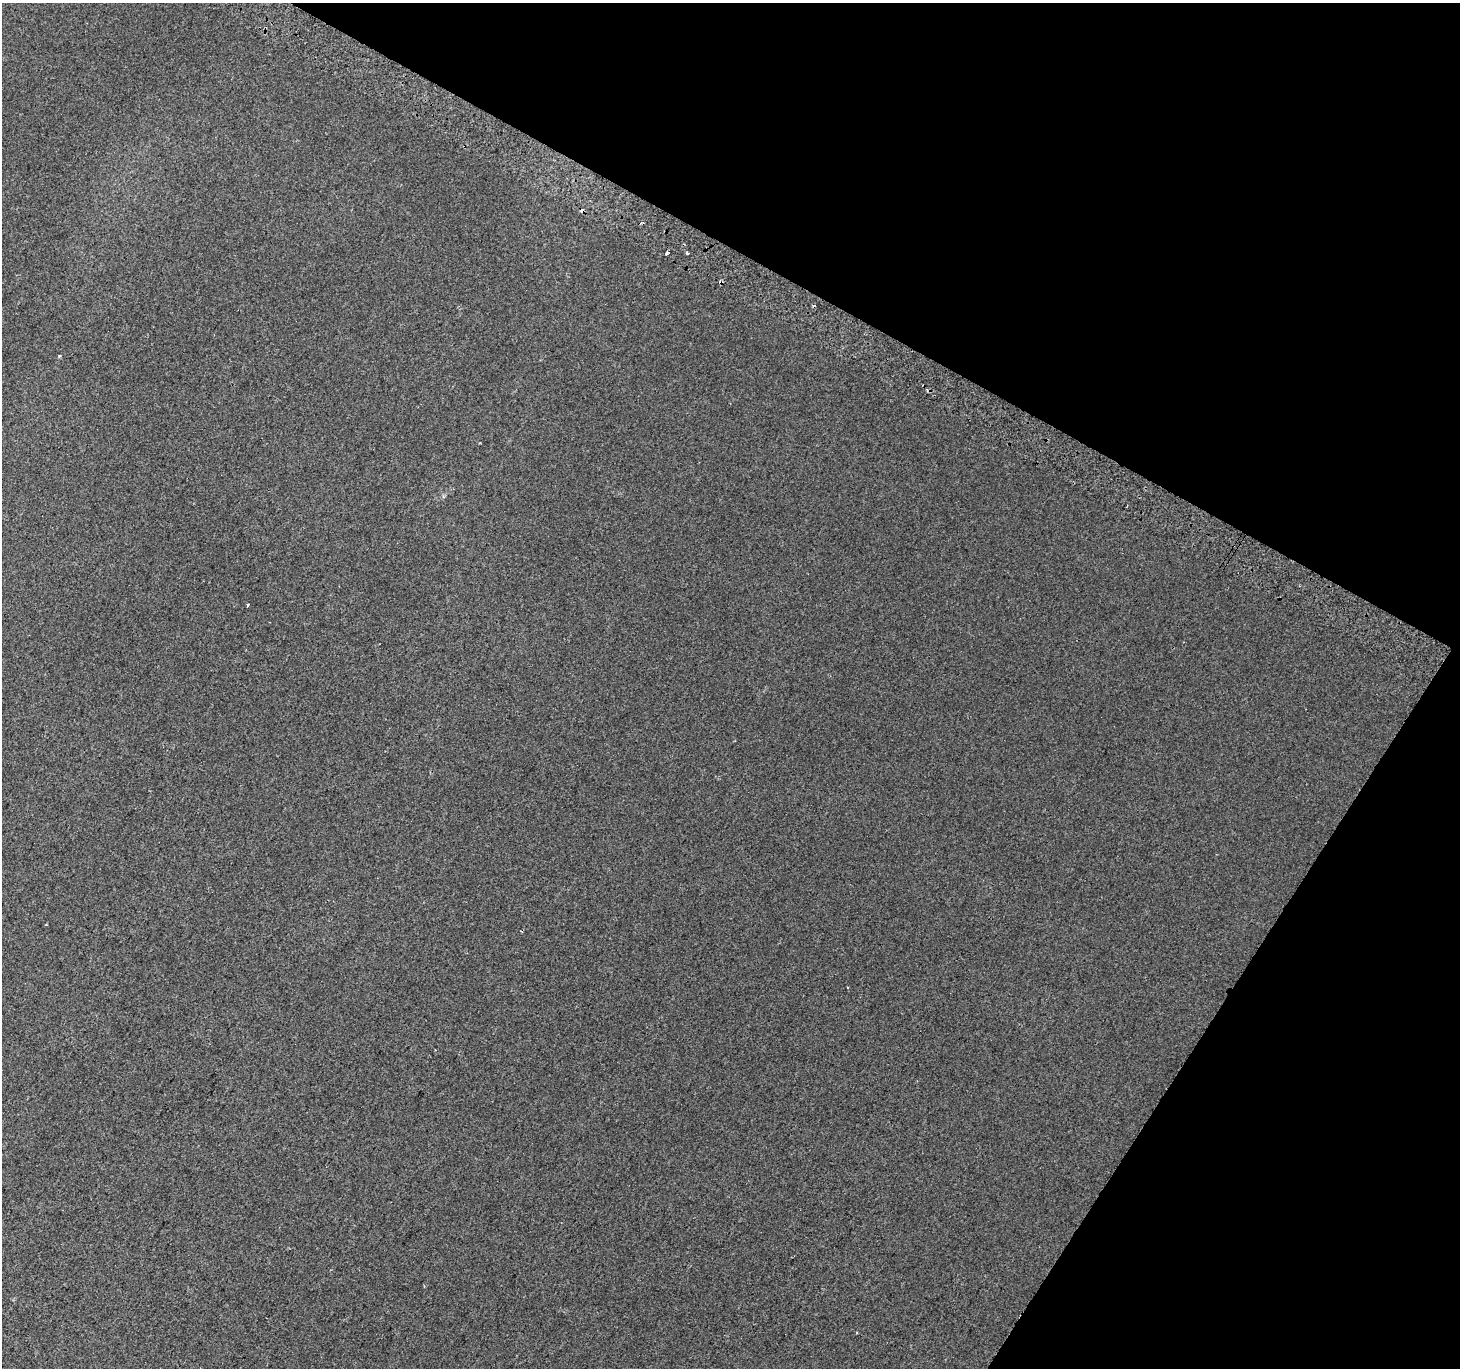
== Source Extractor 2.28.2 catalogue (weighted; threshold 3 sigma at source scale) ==
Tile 8 of 4 x 4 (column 4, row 2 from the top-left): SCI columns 4405-5862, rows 3030-4395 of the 5886 x 5993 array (HDU 1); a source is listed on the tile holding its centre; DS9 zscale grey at full resolution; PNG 1462 x 1370 px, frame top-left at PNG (2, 3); no overlay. Shown black and unused: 28% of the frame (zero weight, under 2 of 3 exposures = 2% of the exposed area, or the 3 px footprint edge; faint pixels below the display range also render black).
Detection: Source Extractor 2.28.2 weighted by HDU 2 'WHT'; one run over the whole footprint, this tile lists its part. Background 0.00147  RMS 0.0073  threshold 0.0329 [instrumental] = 3 sigma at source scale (4.5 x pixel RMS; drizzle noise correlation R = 1.50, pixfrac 1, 0.0396/0.0396 arcsec/px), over >= 5 px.
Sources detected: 7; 3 cosmic-ray / hot-pixel residue — not listed; the other 4 listed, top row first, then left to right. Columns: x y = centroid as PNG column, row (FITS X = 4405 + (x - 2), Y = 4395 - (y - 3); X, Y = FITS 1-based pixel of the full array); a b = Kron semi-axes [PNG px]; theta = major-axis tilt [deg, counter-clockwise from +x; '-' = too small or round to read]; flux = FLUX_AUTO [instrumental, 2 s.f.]
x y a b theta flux
667 253 4 3 - 2.8
687 253 3 3 - 5.3
59 355 4 3 - 0.89
248 605 4 3 - 0.94